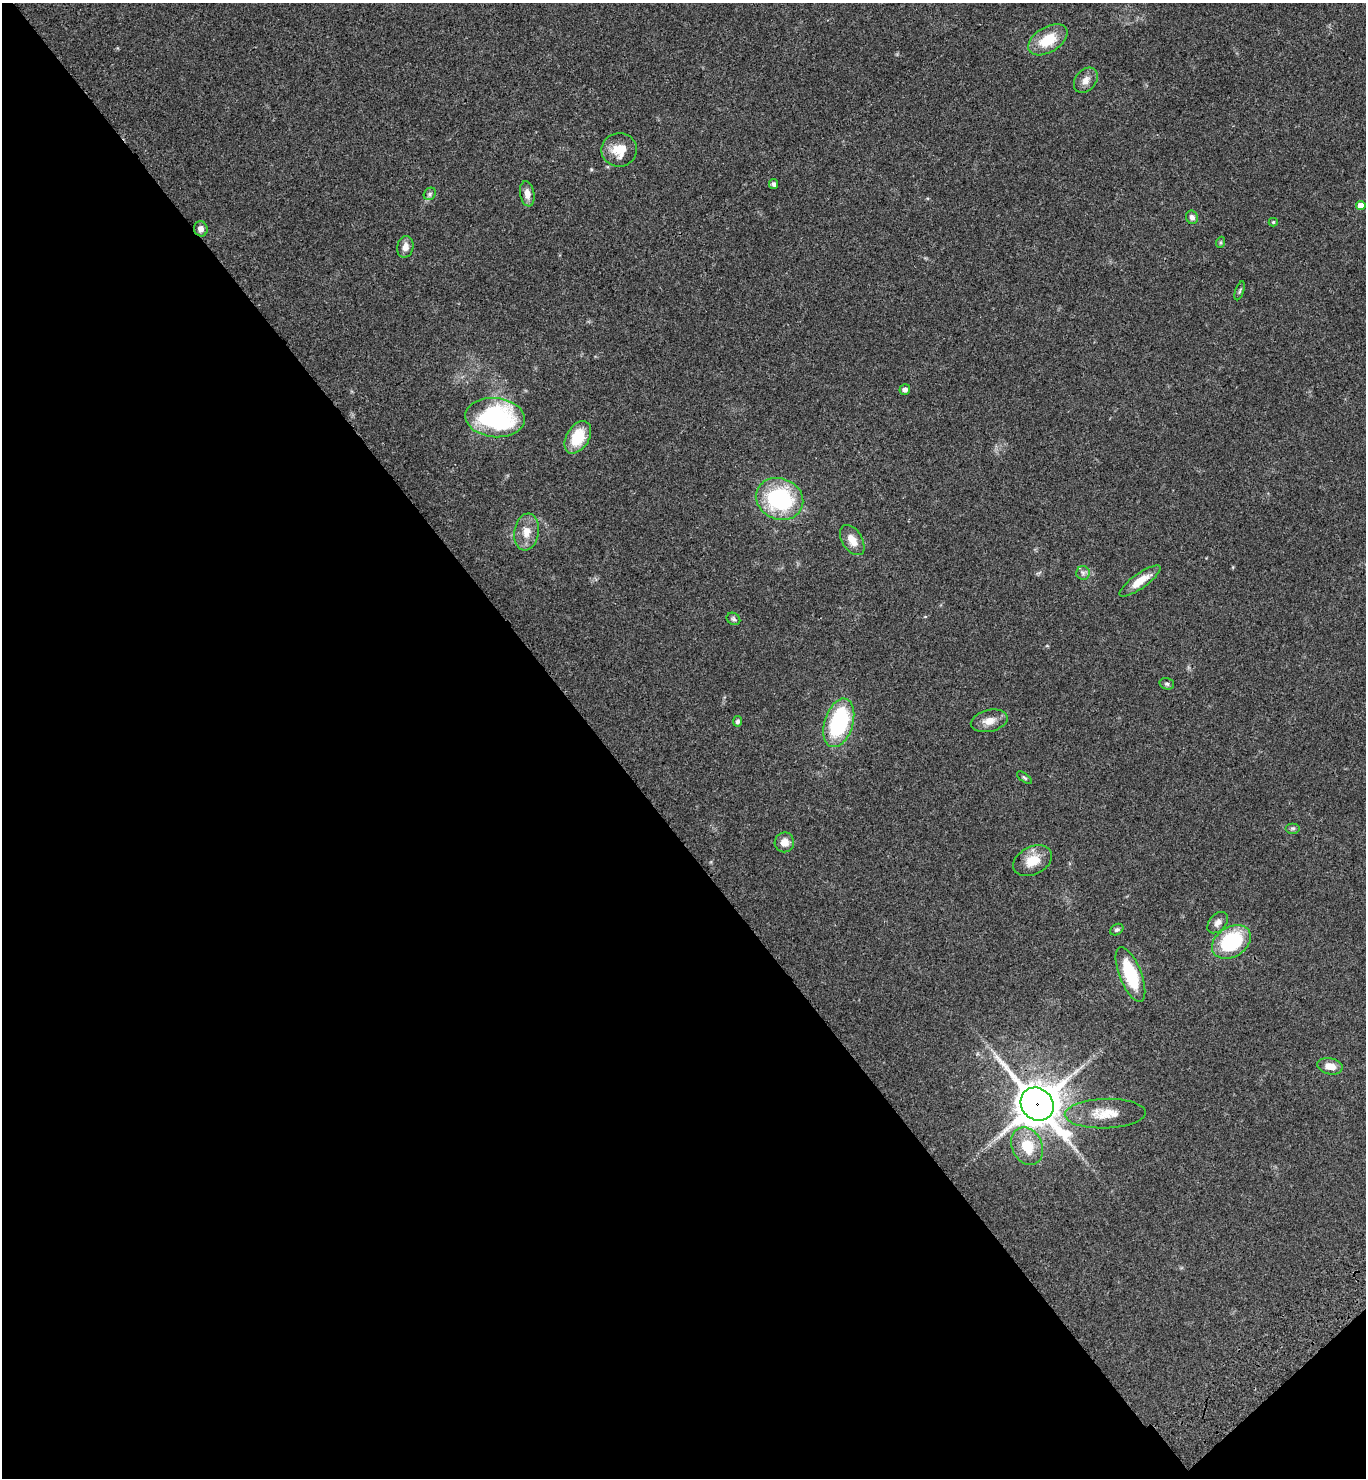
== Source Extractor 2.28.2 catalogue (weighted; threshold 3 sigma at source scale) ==
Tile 14 of 4 x 4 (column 2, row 4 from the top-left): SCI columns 1608-2971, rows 103-1578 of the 6082 x 6105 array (HDU 1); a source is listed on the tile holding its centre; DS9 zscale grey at full resolution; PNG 1368 x 1480 px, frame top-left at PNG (2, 3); each listed source drawn as its Kron ellipse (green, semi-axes under 4 px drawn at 4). Shown black and unused: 45% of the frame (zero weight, under 3 of 4 exposures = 6% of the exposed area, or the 3 px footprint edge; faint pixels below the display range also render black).
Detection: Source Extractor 2.28.2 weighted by HDU 2 'WHT'; one run over the whole footprint, this tile lists its part. Background 0.0474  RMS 0.0054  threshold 0.0244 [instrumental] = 3 sigma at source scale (4.5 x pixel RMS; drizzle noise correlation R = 1.50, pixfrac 1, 0.05/0.05 arcsec/px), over >= 5 px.
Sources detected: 38; all 38 listed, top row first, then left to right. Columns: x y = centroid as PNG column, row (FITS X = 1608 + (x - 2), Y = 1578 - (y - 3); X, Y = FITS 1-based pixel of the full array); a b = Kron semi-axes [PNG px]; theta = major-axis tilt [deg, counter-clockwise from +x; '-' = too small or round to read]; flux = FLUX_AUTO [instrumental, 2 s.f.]
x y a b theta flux
1048 40 21 12 31 16
1086 80 14 10 50 3.9
619 150 18 16 10 10
773 184 5 4 - 1.1
430 194 7 5 48 1
527 194 13 7 -80 3.8
1361 205 4 4 - 5
1192 217 7 6 - 2
1273 222 4 4 - 0.74
201 229 8 7 - 2.6
1221 242 6 4 71 0.65
405 247 11 8 77 3.6
1240 291 10 4 70 0.88
905 389 5 5 - 2.1
495 418 30 19 -5 76
578 437 18 11 59 17
780 499 24 20 -22 58
527 532 18 12 81 7
852 540 17 10 -58 5.6
1083 573 7 6 - 1.5
1140 581 24 7 36 7.6
733 619 7 6 - 1.1
1167 684 7 5 -16 1
737 721 5 4 - 1.3
989 721 19 10 13 5.2
839 723 25 14 73 52
1024 778 8 4 -35 0.86
1293 828 7 5 0 1
784 842 10 9 - 4.5
1032 861 20 13 26 9.5
1218 923 12 8 48 2.8
1117 930 7 5 32 1.1
1231 942 21 15 32 37
1130 975 29 11 -68 27
1330 1066 13 8 -11 5.4
1037 1104 17 15 -46 1600
1105 1114 40 15 2 12
1027 1146 19 15 -64 14
Overlapping masked pixels (flux is a lower limit): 1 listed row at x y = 1037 1104